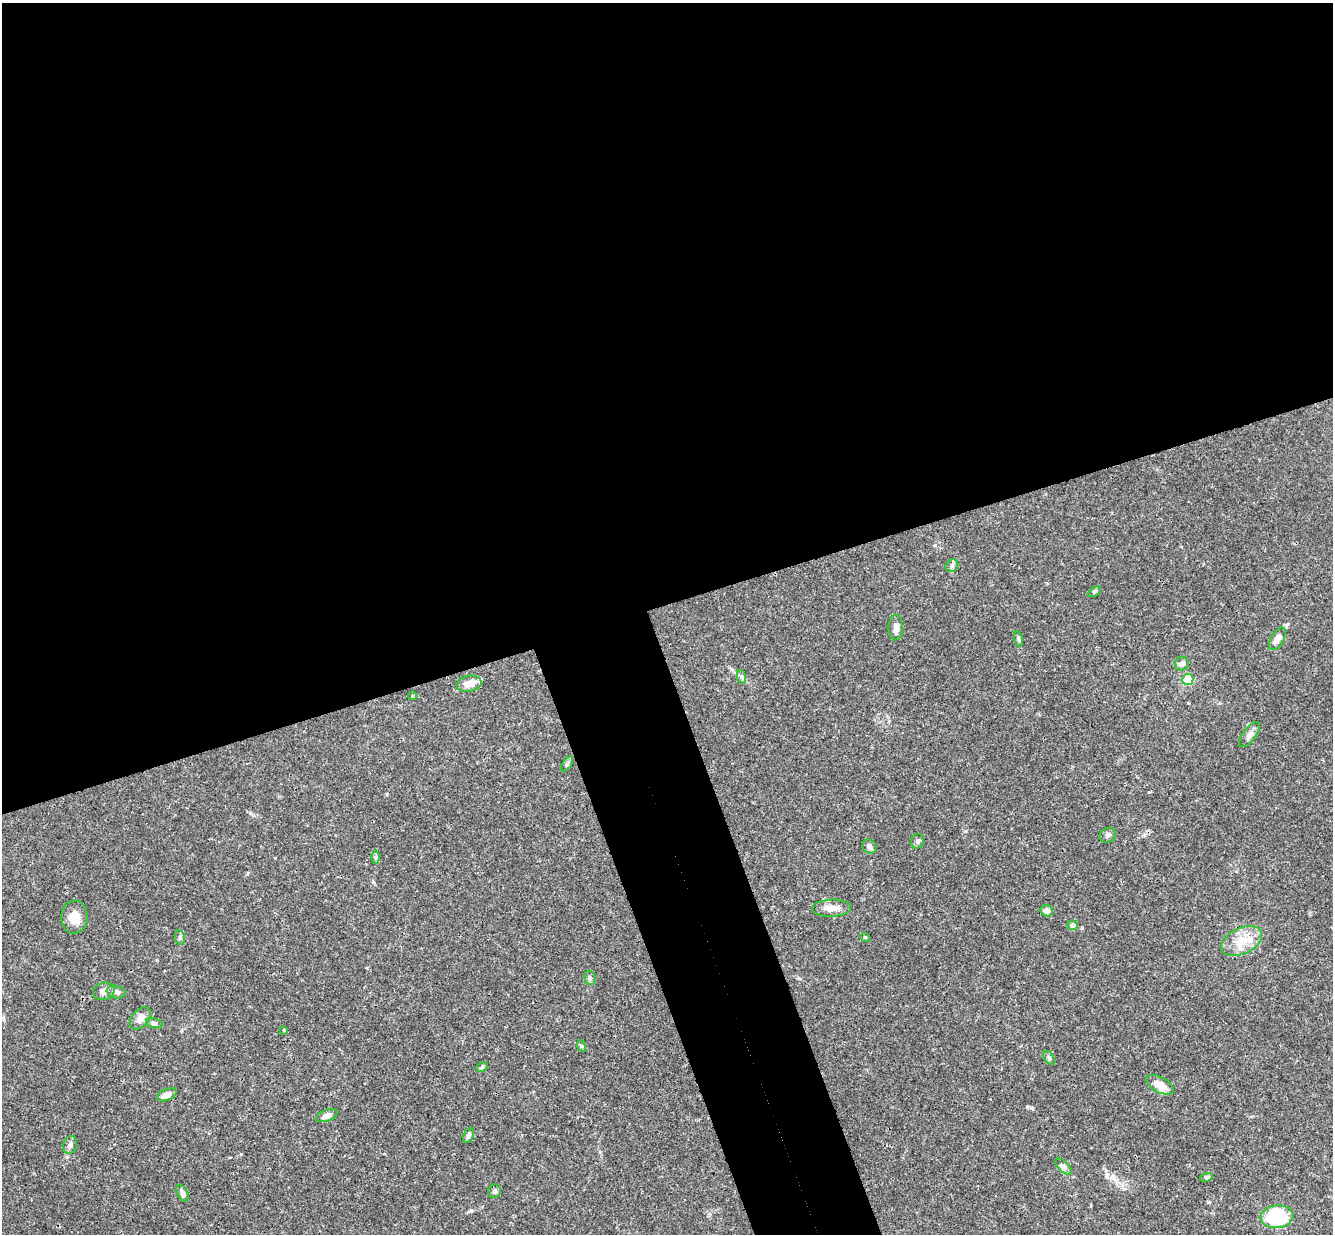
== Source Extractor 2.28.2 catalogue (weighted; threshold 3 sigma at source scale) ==
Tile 2 of 4 x 4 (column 2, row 1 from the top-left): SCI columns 1391-2721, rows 3990-5221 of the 5439 x 5390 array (HDU 1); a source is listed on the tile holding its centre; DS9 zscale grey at full resolution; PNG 1335 x 1236 px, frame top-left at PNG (2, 3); each listed source drawn as its Kron ellipse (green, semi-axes under 4 px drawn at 4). Shown black and unused: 54% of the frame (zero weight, under 3 of 4 exposures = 6% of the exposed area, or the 3 px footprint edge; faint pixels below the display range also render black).
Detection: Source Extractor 2.28.2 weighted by HDU 2 'WHT'; one run over the whole footprint, this tile lists its part. Background 0.0512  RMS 0.0029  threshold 0.0131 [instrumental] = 3 sigma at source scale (4.5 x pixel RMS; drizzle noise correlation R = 1.50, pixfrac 1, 0.05/0.05 arcsec/px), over >= 5 px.
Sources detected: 42; all 42 listed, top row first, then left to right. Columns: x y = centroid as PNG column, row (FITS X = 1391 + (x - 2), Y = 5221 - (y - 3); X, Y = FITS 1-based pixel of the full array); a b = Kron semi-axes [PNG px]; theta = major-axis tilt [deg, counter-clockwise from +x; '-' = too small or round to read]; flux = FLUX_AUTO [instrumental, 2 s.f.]
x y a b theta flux
952 566 7 5 44 0.71
1094 592 7 4 31 0.52
896 627 13 7 90 1.7
1018 639 8 4 -77 0.55
1277 639 12 6 60 2.3
1182 664 7 6 - 1.3
742 677 7 4 -70 0.55
1188 679 5 5 - 17
469 684 12 8 10 3.2
412 696 4 2 - 0.21
1249 734 15 6 52 1.5
567 764 8 4 55 0.58
1108 835 8 7 - 0.88
918 841 7 6 - 0.79
869 847 8 6 -43 0.84
376 857 7 4 -89 0.54
832 908 19 8 2 2.5
1047 911 6 5 - 1.6
74 917 16 13 86 3.6
1073 925 5 4 - 1.7
865 937 5 3 - 0.24
180 938 7 5 -81 0.57
1242 941 22 13 25 5.5
590 978 7 5 -76 0.7
104 991 11 8 20 1.6
116 992 9 6 -12 1.2
140 1018 13 8 49 2
154 1023 8 5 -15 0.66
284 1030 3 2 - 0.27
582 1046 6 3 -70 0.38
1049 1058 7 5 -54 0.57
482 1067 6 4 28 0.67
1160 1085 15 7 -28 4
167 1095 10 6 21 1.8
327 1116 11 5 21 1.8
468 1135 8 5 69 0.76
70 1145 9 6 75 1.2
1064 1167 10 5 -45 0.84
1206 1178 6 4 18 0.39
495 1191 7 6 - 0.84
183 1193 9 5 -63 1.2
1277 1217 16 11 7 20
Unlisted compact peaks at least as high as the median listed source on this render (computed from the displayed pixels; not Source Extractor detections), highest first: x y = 471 1210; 241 1154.